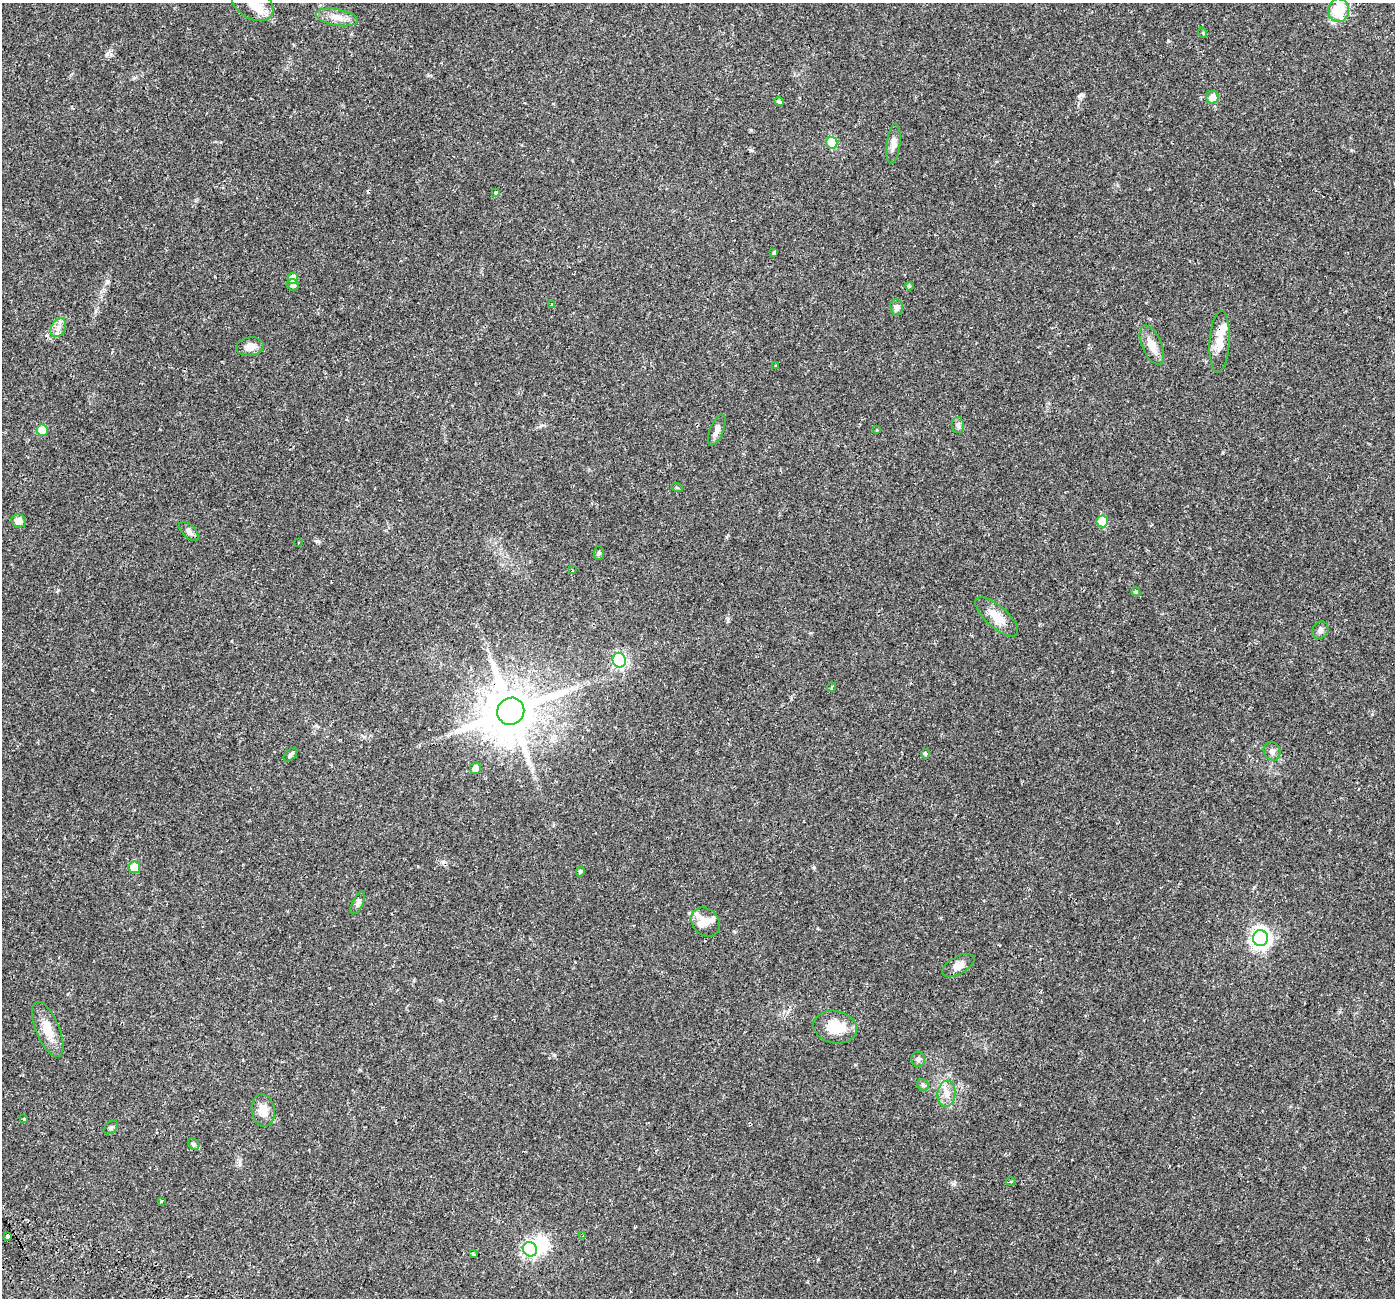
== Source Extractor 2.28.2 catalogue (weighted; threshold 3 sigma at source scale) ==
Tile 7 of 4 x 4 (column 3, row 2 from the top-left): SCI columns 2859-4251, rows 2889-4184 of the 5723 x 5838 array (HDU 1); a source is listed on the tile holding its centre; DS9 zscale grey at full resolution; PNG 1397 x 1300 px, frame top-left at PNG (2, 3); each listed source drawn as its Kron ellipse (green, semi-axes under 4 px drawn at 4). Shown black and unused: <1% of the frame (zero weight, under 2 of 3 exposures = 5% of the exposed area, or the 3 px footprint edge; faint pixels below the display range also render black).
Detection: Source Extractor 2.28.2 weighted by HDU 2 'WHT'; one run over the whole footprint, this tile lists its part. Background 0.0319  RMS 0.0039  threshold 0.0175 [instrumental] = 3 sigma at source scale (4.5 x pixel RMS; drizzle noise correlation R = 1.50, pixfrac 1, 0.0396/0.0396 arcsec/px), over >= 5 px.
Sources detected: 73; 1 inside a brighter object's white glare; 6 cosmic-ray / hot-pixel residue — neither listed nor drawn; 4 inside a brighter listed object's ellipse — not listed separately; the other 62 listed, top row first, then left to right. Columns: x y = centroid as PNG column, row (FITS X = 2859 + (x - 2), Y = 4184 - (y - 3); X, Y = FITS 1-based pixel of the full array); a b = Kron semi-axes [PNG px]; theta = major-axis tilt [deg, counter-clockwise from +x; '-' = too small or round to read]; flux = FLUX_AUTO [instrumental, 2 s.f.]
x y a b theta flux
252 3 23 15 -33 5.9
1338 10 12 10 83 11
337 17 21 8 -10 3.5
1203 33 5 3 - 0.44
1212 97 6 6 - 4.5
779 102 4 4 - 0.67
832 143 6 5 - 17
893 144 20 7 83 2.6
496 192 4 3 - 0.69
774 252 4 3 - 2
293 279 5 5 - 4.8
293 285 6 5 - 1.2
909 286 4 3 - 0.36
551 304 3 3 - 0.73
896 307 8 6 -80 1.3
58 328 10 7 59 1.9
1219 342 31 10 87 5
1152 345 21 10 -67 4
250 347 14 9 7 2.7
776 366 3 3 - 0.88
958 425 8 6 -87 1.1
42 430 6 5 - 7.7
717 430 16 6 67 1.9
876 430 3 3 - 0.8
677 487 6 4 -20 0.43
19 521 7 6 - 2.3
1102 521 6 5 - 14
189 531 12 6 -44 1.5
299 543 3 2 - 0.33
599 553 7 5 87 0.73
572 570 3 3 - 0.36
1136 592 5 4 - 0.38
997 617 27 10 -42 5.6
1320 630 9 7 61 1.2
619 660 7 6 - 65
831 687 5 3 - 0.37
511 711 14 13 - 2000
1272 751 9 8 - 1.3
925 754 5 4 - 0.58
290 755 8 5 45 0.8
475 768 6 5 - 1.8
134 867 6 5 - 9
580 871 5 4 - 0.57
358 903 12 5 63 1.1
705 922 16 13 -48 3.4
1260 938 8 7 - 170
958 965 18 8 28 2.7
835 1027 22 16 -11 8
48 1029 29 11 -67 6.1
918 1059 7 6 - 0.9
923 1085 6 5 - 0.66
946 1094 13 9 84 2.9
263 1110 16 11 -80 4.2
24 1119 3 3 - 0.35
111 1127 8 5 40 0.7
194 1144 6 5 - 0.66
1011 1182 5 3 - 0.41
161 1201 3 3 - 0.4
8 1236 4 3 - 0.78
583 1236 3 3 - 0.58
530 1249 7 7 - 71
473 1254 3 3 - 2.9
Overlapping masked pixels (flux is a lower limit): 1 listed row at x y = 511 711
Isophote crosses this tile's border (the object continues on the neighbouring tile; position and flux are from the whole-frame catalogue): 1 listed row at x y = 252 3
Unlisted compact peaks at least as high as the median listed source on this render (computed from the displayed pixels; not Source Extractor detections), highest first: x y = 317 541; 107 54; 1081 95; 1168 41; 1351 150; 440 1000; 818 1259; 814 867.